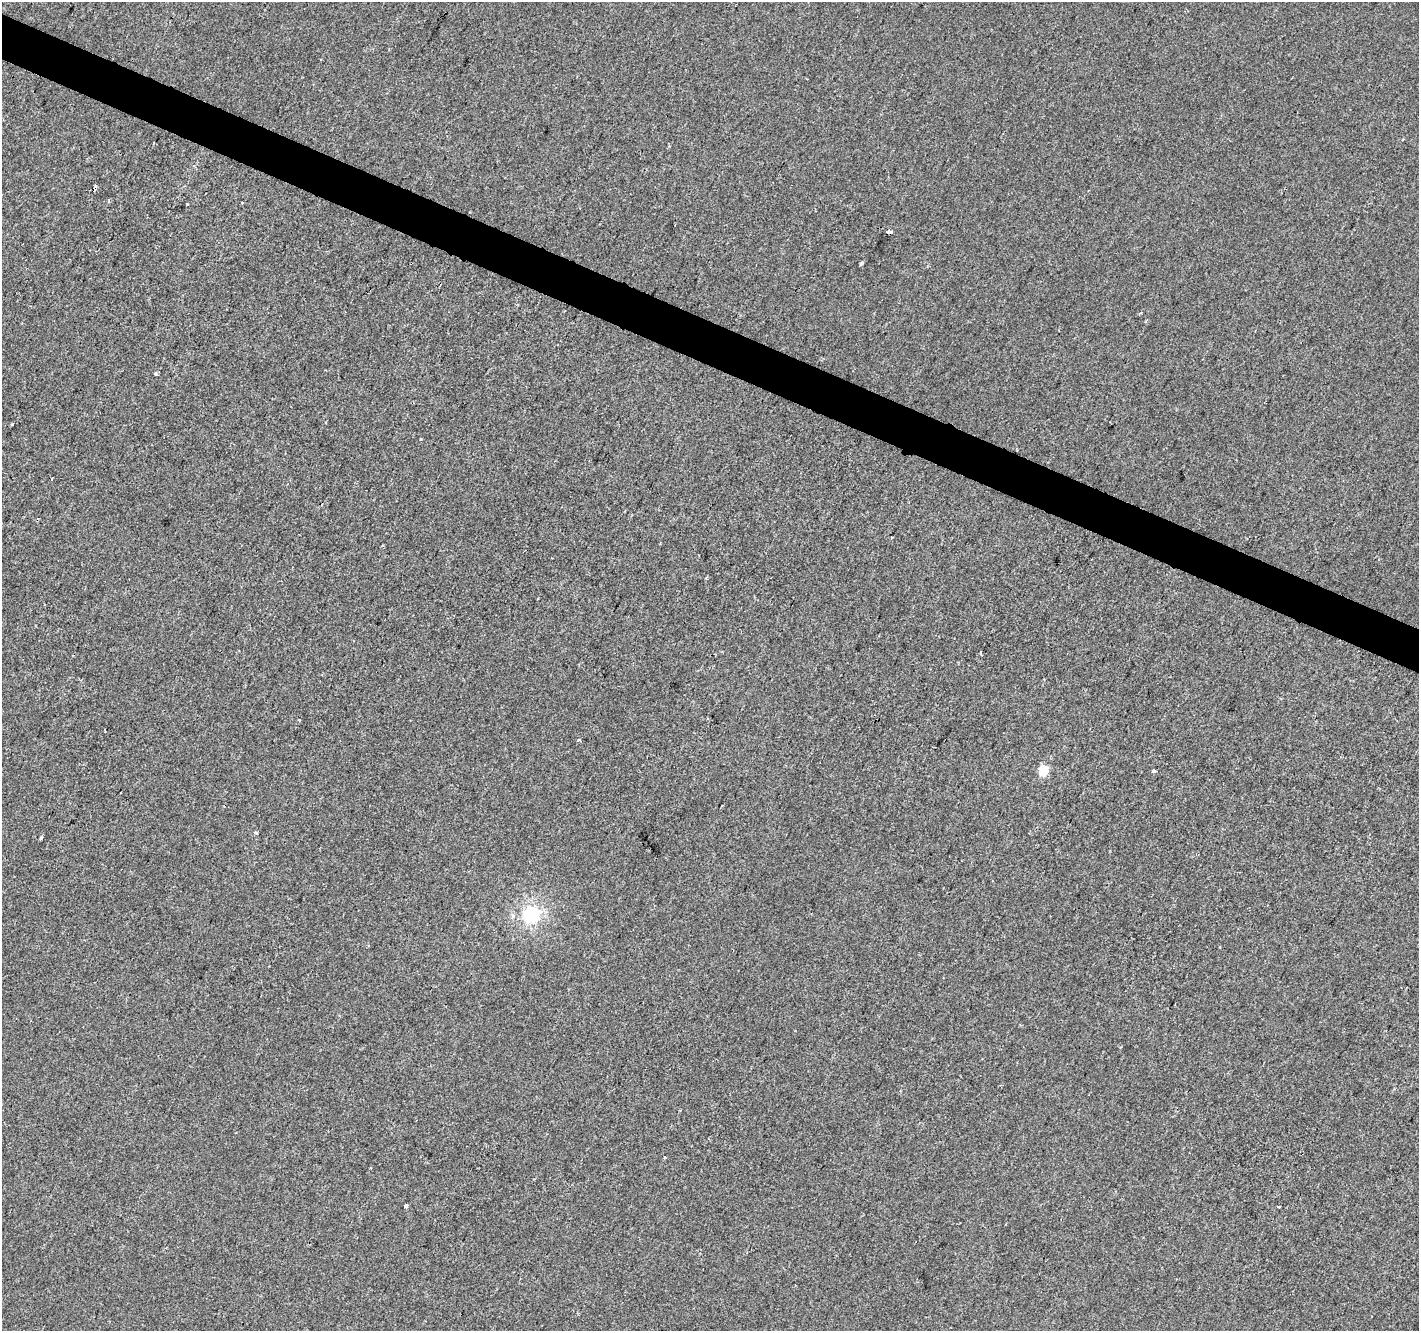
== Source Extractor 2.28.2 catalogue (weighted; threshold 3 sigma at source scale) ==
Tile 11 of 4 x 4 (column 3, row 3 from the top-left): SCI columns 2841-4257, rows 1599-2927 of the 5674 x 5788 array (HDU 1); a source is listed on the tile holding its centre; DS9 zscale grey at full resolution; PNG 1421 x 1333 px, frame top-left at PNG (2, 2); no overlay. Shown black and unused: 3% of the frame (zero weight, under 2 of 3 exposures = <1% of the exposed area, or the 3 px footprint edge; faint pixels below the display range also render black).
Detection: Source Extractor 2.28.2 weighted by HDU 2 'WHT'; one run over the whole footprint, this tile lists its part. Background -9.49e-05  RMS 0.0042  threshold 0.0189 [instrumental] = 3 sigma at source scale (4.5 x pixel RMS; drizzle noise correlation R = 1.50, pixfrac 1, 0.0396/0.0396 arcsec/px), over >= 5 px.
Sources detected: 23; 3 cosmic-ray / hot-pixel residue — not listed; the other 20 listed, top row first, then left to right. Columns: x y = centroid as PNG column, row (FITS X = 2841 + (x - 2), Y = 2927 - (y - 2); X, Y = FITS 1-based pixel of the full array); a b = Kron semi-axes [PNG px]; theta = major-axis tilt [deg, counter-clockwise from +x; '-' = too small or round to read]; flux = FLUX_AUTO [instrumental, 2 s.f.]
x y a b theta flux
1403 139 3 2 - 0.54
95 188 4 3 - 5.8
187 204 3 2 - 0.43
889 232 4 3 - 57
861 263 4 3 - 0.66
155 374 3 3 - 1.6
12 424 3 3 - 0.37
1017 450 2 2 - 0.28
52 479 3 2 - 0.57
892 537 3 3 - 0.64
299 720 3 2 - 0.59
579 740 4 3 - 0.91
1043 771 6 5 - 18
1153 771 4 3 - 2.3
256 833 4 3 - 0.65
41 837 3 3 - 2.2
531 914 6 6 - 110
665 1157 4 3 - 0.49
406 1206 4 3 - 1.4
1279 1207 3 3 - 1
Overlapping masked pixels (flux is a lower limit): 2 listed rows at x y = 95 188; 889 232
Unlisted compact peaks at least as high as the median listed source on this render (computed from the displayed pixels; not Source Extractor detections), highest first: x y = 421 439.